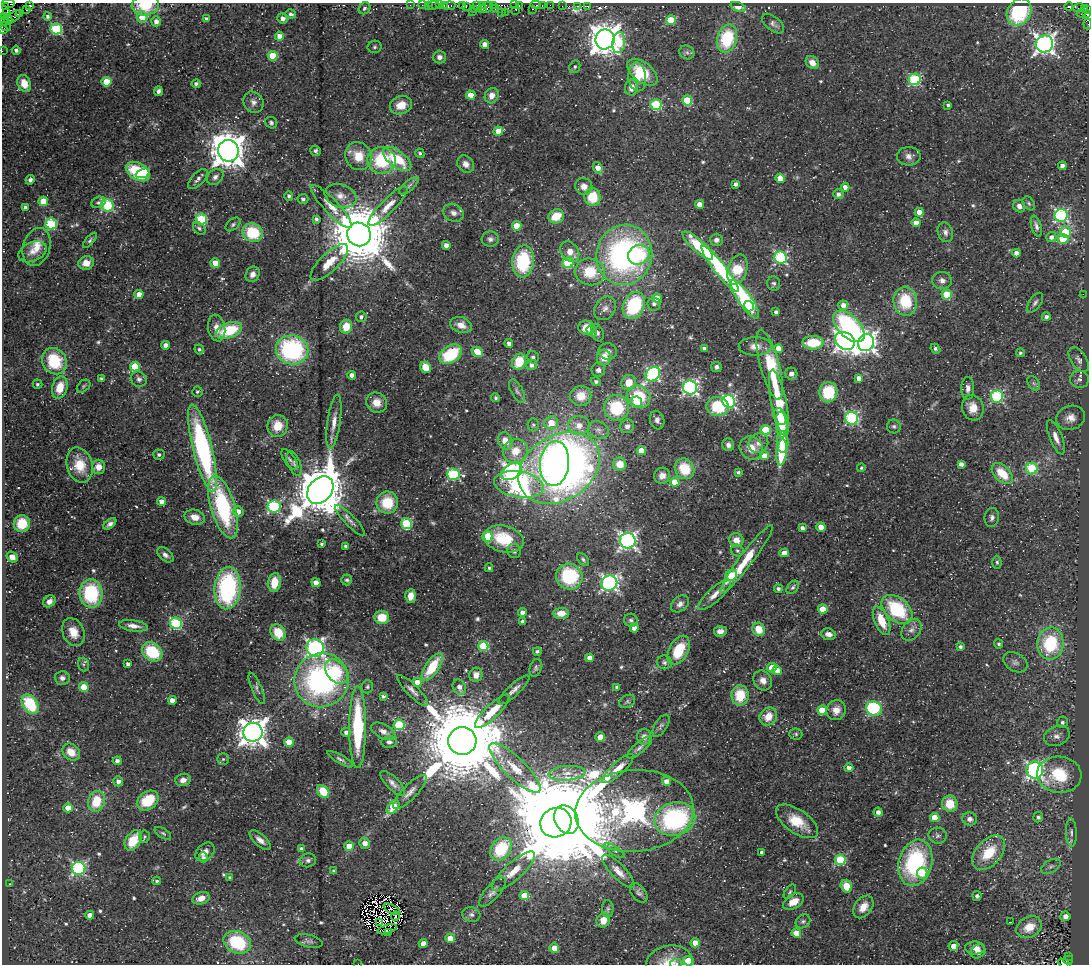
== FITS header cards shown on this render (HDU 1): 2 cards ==
NAXIS1  =                 1087
NAXIS2  =                  962

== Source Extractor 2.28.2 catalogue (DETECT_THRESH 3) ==
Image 1087 x 962 px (HDU 1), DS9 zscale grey, 1 PNG px = 1 image px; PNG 1091 x 966 px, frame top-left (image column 1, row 962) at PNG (2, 3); each listed source drawn as its Kron ellipse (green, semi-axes under 4 px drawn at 4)
Background 0.0503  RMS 0.0073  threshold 0.022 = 3 sigma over >= 5 px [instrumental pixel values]
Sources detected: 604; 11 with non-positive FLUX_AUTO (blend fragments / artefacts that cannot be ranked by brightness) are neither listed nor drawn; of the other 593, the 500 brightest by FLUX_AUTO listed and drawn (93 fainter detections omitted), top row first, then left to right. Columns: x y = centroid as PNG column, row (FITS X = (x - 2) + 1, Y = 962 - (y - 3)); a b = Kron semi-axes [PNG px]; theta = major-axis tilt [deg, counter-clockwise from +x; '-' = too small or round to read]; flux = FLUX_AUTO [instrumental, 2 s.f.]
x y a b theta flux
8 3 6 2 -8 42
29 5 4 3 - 3.9
145 5 14 10 8 18
410 5 2 2 - 3.3
422 5 2 2 - 4.6
428 5 2 2 - 2.2
433 5 6 3 10 7.7
439 5 2 2 - 1.8
444 5 3 3 - 9.9
462 5 3 3 - 13
493 5 4 2 - 4.4
515 5 2 2 - 3.5
535 5 5 2 - 8.1
550 5 4 2 - 8
5 6 3 3 - 99
449 6 6 3 8 19
477 6 4 2 - 3.1
482 6 3 2 - 5.4
519 6 3 2 - 3.7
542 6 3 2 - 7.4
562 6 2 2 - 2.7
577 6 3 3 - 1200
588 6 3 3 - 3.3
466 7 2 2 - 1.6
487 7 6 5 - 21
738 7 8 4 -21 6.2
1069 7 4 3 - 160
364 8 6 5 - 1.1
1078 8 5 4 - 4.4
1084 8 3 2 - 3.1
27 9 3 2 - 0.9
474 9 3 2 - 1.7
482 9 3 2 - 3.7
495 9 4 2 - 6.9
533 9 3 2 - 3.6
1088 9 3 2 - 4.9
516 10 3 2 - 6.7
7 12 3 2 - 24
472 12 2 2 - 2.7
502 12 3 2 - 1.8
505 12 2 2 - 7.1
1019 12 14 11 54 40
20 13 3 2 - 50
1081 13 4 3 - 8.5
291 14 5 4 - 1.5
1086 14 3 3 - 51
14 16 8 4 38 8.8
48 16 4 4 - 1.4
4 17 3 3 - 16
142 17 6 5 - 7.1
283 18 5 5 - 2.8
8 19 5 3 - 83
206 19 4 3 - 1.2
671 20 5 5 - 17
5 21 5 3 - 85
156 21 5 4 - 3
773 24 13 7 -39 2
1088 24 5 2 - 2.6
6 27 6 4 -24 48
3 29 4 3 - 68
56 29 6 5 - 43
279 36 4 4 - 3.5
727 38 14 10 76 30
605 39 10 9 - 830
619 43 10 6 82 16
485 44 4 4 - 4.5
1044 44 9 8 - 250
375 47 7 6 - 1
16 50 4 4 - 1.8
2 51 2 2 - 1.4
687 52 8 6 -24 1.7
273 56 5 4 - 18
439 57 7 6 - 2.1
812 63 7 6 - 4.3
575 67 6 5 - 1.1
642 72 17 10 -38 18
637 77 14 9 -85 6.6
915 79 6 5 - 47
106 82 5 5 - 14
24 84 9 6 -69 8.1
196 84 4 4 - 1.5
631 87 8 6 82 4.4
158 91 5 4 - 1.7
471 95 4 4 - 8.4
492 96 8 6 63 4.1
687 100 5 5 - 21
253 102 11 9 -55 2.9
401 105 11 9 18 7.5
656 105 5 5 - 36
948 105 3 3 - 0.9
271 123 6 5 - 1.2
498 131 4 4 - 7.4
228 151 11 10 - 1000
315 151 5 5 - 1.3
420 153 5 4 - 1
358 156 14 13 - 11
909 156 12 9 0 3.4
397 159 17 8 -37 20
382 160 14 13 - 29
466 164 9 7 -49 3.2
1062 166 4 4 - 2.8
598 168 6 4 -55 4
138 172 13 8 -30 32
143 173 7 4 21 9
215 177 9 7 42 2
780 178 4 4 - 7.9
198 179 12 6 47 2.2
30 180 5 4 - 1.6
736 184 4 4 - 1.9
409 186 12 5 40 1.7
584 186 9 8 - 4
845 187 4 4 - 3
838 194 5 5 - 1.9
289 196 4 4 - 1.3
341 196 16 11 -19 5.4
592 197 9 8 - 13
303 199 5 5 - 1.5
43 201 5 4 - 11
98 202 7 5 21 1.3
1029 203 8 5 -51 1
699 204 4 4 - 5
107 205 6 6 - 54
388 206 27 7 45 6.6
1019 206 6 5 - 2.3
25 207 4 3 - 1.6
331 207 28 7 -47 6.2
919 212 4 4 - 6.2
453 213 10 8 -28 2.7
1061 215 6 6 - 80
556 216 8 7 - 12
201 219 5 5 - 41
316 219 4 3 - 1.3
916 223 4 4 - 4.5
51 224 6 5 - 39
233 224 8 5 39 1.2
517 226 5 4 - 13
1036 226 11 5 -75 1.9
199 228 7 5 -45 1.4
945 232 10 7 -71 2.5
1065 232 5 5 - 21
253 233 10 9 - 24
359 234 12 11 - 4700
1051 237 5 5 - 2.1
490 239 8 7 - 1.9
1063 239 5 5 - 12
90 240 9 4 48 1.1
716 240 6 6 - 2.1
446 245 4 4 - 3.3
698 245 20 6 -42 28
37 247 19 13 74 8.7
32 252 15 9 25 4.5
570 252 11 8 -53 4.8
1016 253 4 4 - 3.3
624 255 30 28 78 140
639 255 11 9 29 22
781 258 6 6 - 72
523 261 16 11 85 34
329 262 24 9 44 9.3
86 263 8 7 - 6
215 263 5 4 - 7.6
568 263 5 5 - 34
720 269 29 6 -52 63
737 270 15 9 73 18
590 272 15 13 -15 17
253 274 8 6 58 2.9
942 280 9 8 - 2.9
774 283 7 6 - 1.2
139 294 4 4 - 5.7
1083 294 2 2 - 15
947 295 5 5 - 23
657 298 4 4 - 6.1
745 299 23 6 -55 59
905 301 14 12 -85 21
1035 303 11 6 54 1.6
654 304 6 6 - 1.8
843 305 5 5 - 3.5
634 306 14 10 64 36
749 306 5 5 - 14
605 308 13 9 52 3.4
776 312 4 3 - 1.3
361 317 5 5 - 1.6
1046 317 4 4 - 1.8
461 325 11 7 -18 4.9
849 326 19 11 -45 83
346 327 7 6 - 9.3
217 328 13 8 -81 4.7
586 328 8 7 - 8.2
229 330 14 7 20 25
592 331 6 5 - 2
597 333 9 6 -72 1.5
845 341 10 8 -29 250
509 343 4 4 - 2.1
813 343 10 7 0 19
866 343 9 8 - 270
166 345 4 4 - 3.3
755 346 16 9 0 4.6
199 349 5 5 - 1
704 349 4 3 - 1.7
779 349 4 4 - 8.2
935 349 5 4 - 1.4
292 350 16 14 -10 71
608 351 9 8 - 2.6
477 352 6 4 -29 16
1020 353 4 4 - 1
451 354 12 8 34 30
533 357 6 6 - 1.4
604 357 8 7 - 7.6
1079 360 14 7 -55 2.5
54 361 13 12 - 24
519 362 8 6 61 15
531 365 5 5 - 2.2
770 365 36 9 -75 28
135 366 5 5 - 18
426 367 6 5 - 9.9
716 367 5 5 - 1.5
598 370 7 7 - 2
653 374 8 6 42 80
791 374 6 6 - 2.9
352 375 4 4 - 3.7
101 378 3 3 - 0.93
859 378 4 4 - 3
139 379 8 7 - 2.1
1080 379 9 9 - 2.4
596 382 5 4 - 1.4
629 382 8 7 - 7.4
1034 383 8 5 -58 1.2
37 384 5 4 - 0.96
83 386 8 5 42 1.1
60 387 11 7 74 10
690 388 7 7 - 120
968 388 11 6 -90 2.5
517 391 13 6 -62 1.7
197 392 5 5 - 1
828 392 10 9 - 22
581 396 10 10 - 8
997 396 6 6 - 61
639 397 12 10 -32 24
496 398 4 4 - 0.96
729 401 6 6 - 93
637 402 5 5 - 7.6
377 403 10 10 - 6.2
779 403 33 7 -79 25
718 406 11 9 -13 20
617 408 13 12 - 28
973 408 13 10 -75 6.7
780 417 9 6 -68 8.7
852 418 6 6 - 70
1070 418 15 12 17 5.4
657 420 9 7 -74 2.2
334 422 27 6 82 5.5
551 423 7 6 - 7.9
782 424 13 6 -85 20
533 425 6 5 - 0.94
579 425 10 9 - 5.4
278 426 11 10 - 9.3
627 426 7 6 - 2.1
894 426 7 7 - 1.2
598 430 11 8 -24 2.6
765 430 5 5 - 22
1056 437 18 6 -69 4.3
505 441 9 7 -69 6.3
782 442 11 6 -89 13
758 443 10 9 - 2.9
728 445 6 6 - 2
202 448 45 9 -76 98
751 448 12 11 - 6.2
515 451 13 11 27 8.5
641 451 4 4 - 9
782 452 13 5 84 27
159 455 5 5 - 1.3
764 456 4 4 - 6.3
290 460 12 5 -55 1.8
294 463 13 6 -67 1.9
555 463 22 14 85 170
620 464 7 6 - 7.7
961 464 4 4 - 2.4
80 465 18 13 -75 14
98 467 7 6 - 4.7
559 468 44 32 32 400
861 468 4 4 - 1
1032 468 6 5 - 40
684 469 11 9 -56 15
512 471 11 7 29 170
738 472 4 3 - 1
1002 473 12 7 -44 14
454 474 6 5 - 55
662 476 8 7 - 3.5
675 482 4 4 - 11
519 484 25 13 -10 200
320 490 15 11 50 2700
161 501 4 4 - 3.8
387 503 11 10 - 18
274 506 6 6 - 72
223 507 32 12 -73 56
238 511 5 5 - 3.8
195 517 10 7 -14 4.9
992 518 9 7 83 2.1
350 521 21 5 -46 2.8
22 523 8 8 - 15
110 524 7 4 38 2
406 524 5 5 - 35
821 527 4 4 - 6.3
802 528 4 3 - 1.7
487 537 5 5 - 19
504 539 20 13 -14 23
736 540 7 6 - 5.5
628 541 8 8 - 170
321 544 3 3 - 0.94
345 546 4 4 - 1.1
737 550 6 5 - 1.3
514 551 7 6 - 1.7
784 553 4 4 - 4.3
165 555 9 6 -41 2
12 557 6 5 - 5.5
583 559 7 4 -47 1.1
747 559 42 6 53 19
997 562 6 4 -89 1
489 568 4 3 - 0.91
731 575 6 5 - 19
569 577 13 12 - 38
347 580 5 5 - 1.1
274 583 9 6 83 9.2
316 583 4 4 - 5.3
609 583 8 7 - 140
793 587 7 5 50 1.2
228 588 21 13 85 75
778 589 4 4 - 1.5
91 593 14 11 -87 37
714 595 21 7 42 5.2
411 596 7 5 85 5.2
49 601 7 5 40 3.2
680 604 10 7 40 2.7
823 609 5 4 - 12
897 609 18 11 -41 36
522 612 4 4 - 2.3
561 613 8 5 2 6.4
382 617 7 6 - 11
631 620 7 6 - 1.4
882 621 15 7 -67 12
523 622 4 4 - 3.1
176 623 6 5 - 50
133 626 14 5 -9 3.8
634 628 4 4 - 3.2
759 629 7 6 - 9.8
911 630 12 8 53 3
720 631 6 5 - 3.2
73 632 14 10 -66 7.2
278 632 9 7 -57 13
828 634 7 5 -14 3
1050 643 16 13 87 37
999 644 4 4 - 1.1
483 646 5 5 - 30
960 647 3 3 - 1.4
315 648 9 8 - 160
679 650 16 9 62 17
537 651 4 4 - 1.4
152 652 11 8 -38 24
590 658 4 4 - 3.4
664 662 7 6 - 1.4
1015 662 13 9 -31 2.8
83 664 7 5 -72 1
128 664 4 4 - 1.5
432 667 16 6 56 19
536 668 9 5 73 1.2
772 668 5 4 - 11
777 670 5 4 - 3.3
336 672 14 9 -49 18
476 675 7 6 - 3.5
62 678 7 6 - 2.1
322 680 28 26 39 120
763 680 10 9 - 3.9
417 682 4 4 - 6.4
84 687 5 4 - 11
367 687 7 6 - 1
459 687 8 6 -62 3.3
617 687 3 3 - 1.1
257 688 17 5 -67 1.7
412 690 21 6 -45 2.9
514 690 20 5 43 3
740 695 10 8 87 15
383 696 4 3 - 1.3
172 700 4 4 - 4.1
627 701 8 6 28 1.2
30 704 11 7 -57 23
874 709 8 7 - 47
822 710 4 4 - 11
836 710 10 9 - 5.4
492 711 23 7 44 10
768 716 9 8 - 7.4
1062 722 6 5 - 1.6
399 725 5 5 - 36
661 726 12 6 58 1.6
358 727 41 8 90 45
383 731 13 7 -29 3.4
253 732 9 9 - 670
346 732 5 4 - 2.1
796 734 6 5 - 0.95
1057 736 13 9 21 3.7
600 737 5 4 - 6
644 737 8 7 - 3
462 741 14 14 - 10000
289 742 4 4 - 9.8
389 742 8 6 3 1.5
640 747 15 5 40 2.1
71 752 9 7 -39 6.6
223 759 6 6 - 1
340 759 14 4 -30 1.6
117 761 4 4 - 1.9
515 768 34 10 -44 12
849 768 4 4 - 2.3
618 769 20 6 42 5
1035 770 8 8 - 140
567 773 18 7 5 5.9
1059 775 22 18 -6 28
183 780 8 6 14 3.2
118 781 5 5 - 2.4
667 781 4 4 - 4.7
393 783 16 6 -45 2.8
323 791 7 5 -52 12
410 792 22 7 46 4.1
96 801 10 8 74 15
148 801 12 8 35 17
950 804 8 7 - 10
393 807 8 5 53 21
68 808 4 4 - 8
634 811 59 41 4 490
878 812 4 4 - 2.4
1038 817 5 5 - 1.3
935 818 5 4 - 11
675 819 20 16 15 79
970 819 7 6 - 2
566 820 15 11 -63 16000
797 821 24 11 -35 15
556 823 16 14 27 3700
1071 832 14 5 -88 2.3
163 833 9 5 -32 1.1
938 836 9 8 - 1.5
144 837 6 5 - 0.96
260 840 13 6 -42 3
133 841 11 7 59 14
365 843 5 5 - 4
349 846 4 4 - 7.7
301 849 4 3 - 1.4
501 849 12 9 53 25
615 851 11 4 -34 1.6
205 852 11 7 43 4.1
761 852 3 3 - 1.3
989 853 20 12 49 17
203 857 5 4 - 1.5
308 860 8 7 - 1.7
840 860 5 5 - 35
915 863 23 16 75 56
1051 866 11 6 29 1.9
79 868 7 6 - 84
334 871 4 3 - 0.94
513 871 28 8 42 7.6
618 871 22 7 -47 4.5
922 873 5 5 - 9.7
230 877 4 4 - 1
157 881 4 3 - 0.94
10 884 3 2 - 1.1
846 886 6 5 - 8.5
492 892 19 7 49 3.1
790 892 8 4 53 0.96
639 893 11 7 -52 1.7
524 895 5 4 - 10
977 896 5 4 - 1.4
201 898 9 6 19 4.6
793 902 11 7 30 7
863 907 12 8 53 6.1
392 909 9 3 -28 1.2
608 909 9 5 -88 1.2
90 915 4 4 - 3.7
471 915 9 7 -15 1.7
395 916 4 2 - 0.98
1065 916 5 5 - 2.9
603 920 7 6 - 6
803 921 8 6 39 1.3
1010 922 4 3 - 1.1
380 923 3 2 - 0.93
1029 927 13 10 30 9.7
387 929 10 4 17 2.2
389 933 3 2 - 1.6
796 933 5 4 - 8.1
450 938 5 4 - 6.3
309 941 14 6 -13 1.8
237 942 14 11 -25 32
423 943 4 4 - 3.1
695 943 4 4 - 7.3
953 946 5 5 - 4.8
554 948 5 5 - 6.3
975 948 9 6 -3 4.2
978 951 8 6 38 2.6
1068 956 3 2 - 8.4
1068 960 5 3 - 76
688 961 5 5 - 17
669 963 23 17 11 9.4
676 963 6 4 8 1.1
1064 963 6 3 -24 83
358 964 2 2 - 5.3
At the frame edge (FLAGS 8, measured only in part): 12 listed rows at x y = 8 3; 145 5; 1088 9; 1086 14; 1088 24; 3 29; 2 51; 688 961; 669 963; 676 963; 1064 963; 358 964
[93 fainter detections neither listed nor drawn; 11 non-positive-flux detections neither listed nor drawn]